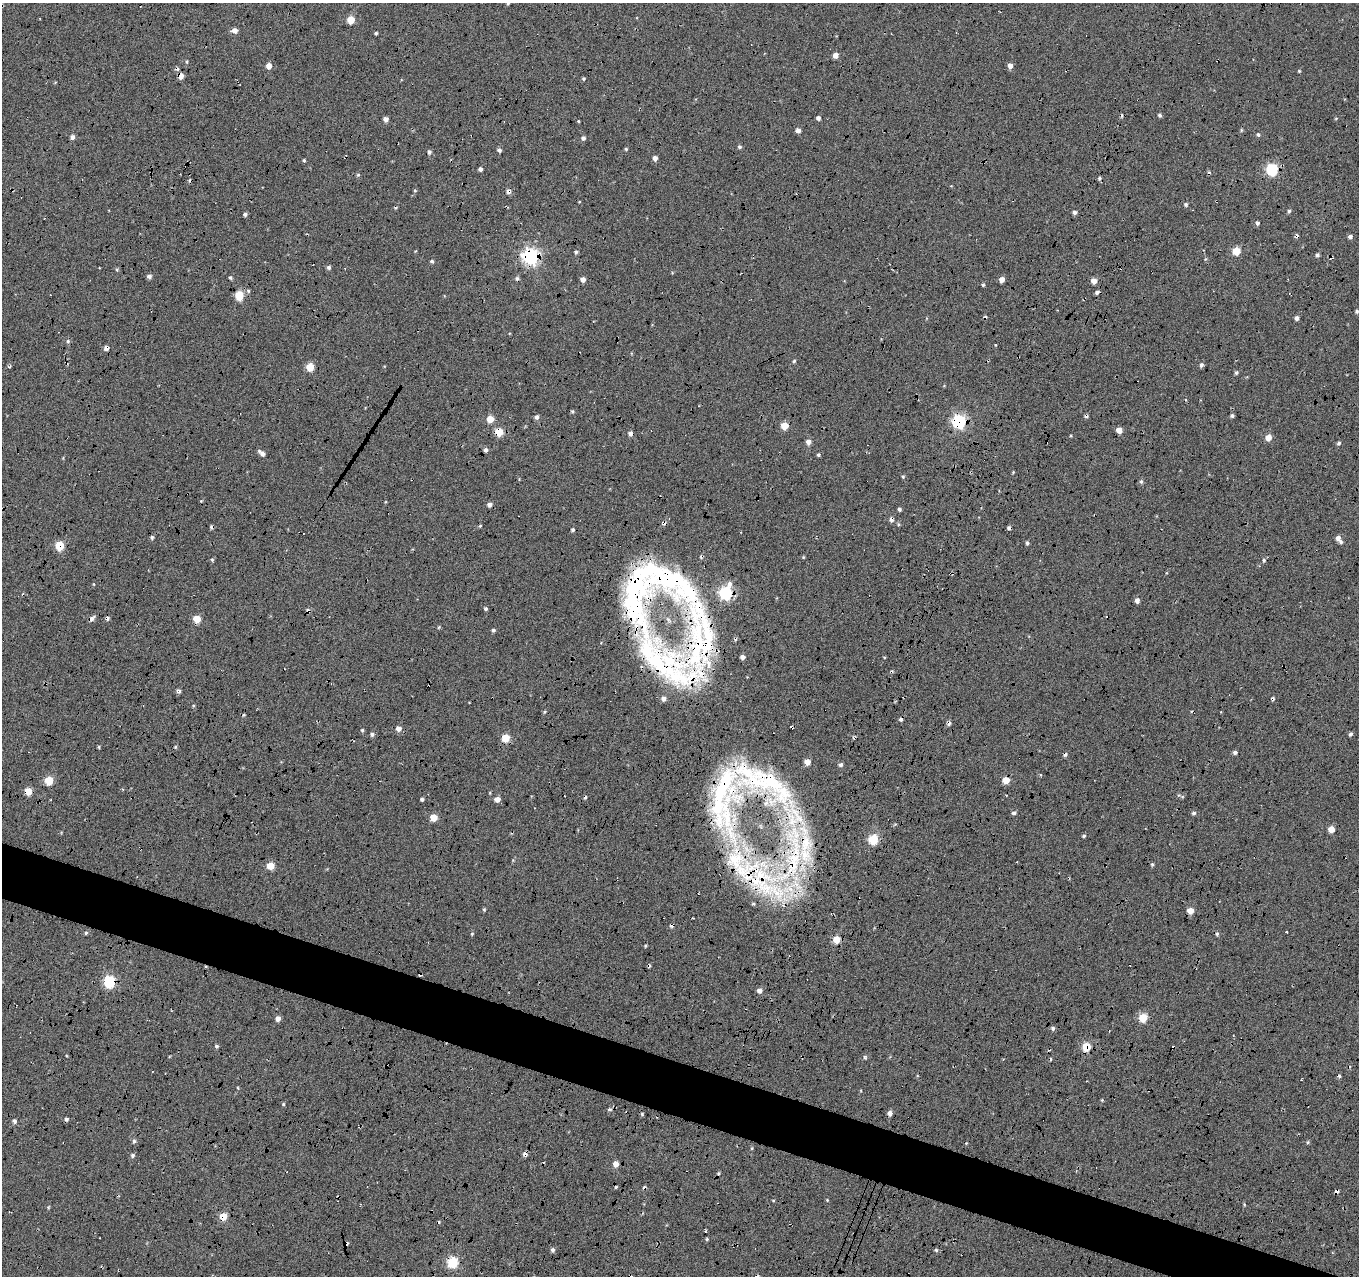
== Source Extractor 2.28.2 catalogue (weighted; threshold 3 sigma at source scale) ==
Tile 6 of 4 x 4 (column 2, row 2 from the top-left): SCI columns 1384-2740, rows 2839-4112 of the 5467 x 5614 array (HDU 1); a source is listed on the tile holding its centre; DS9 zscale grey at full resolution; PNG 1361 x 1278 px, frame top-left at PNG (2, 3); no overlay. Shown black and unused: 5% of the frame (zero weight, under 5 of 17 exposures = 2% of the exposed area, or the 3 px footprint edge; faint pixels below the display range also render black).
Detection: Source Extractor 2.28.2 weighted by HDU 2 'WHT'; one run over the whole footprint, this tile lists its part. Background -0.198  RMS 0.13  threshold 0.535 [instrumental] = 3 sigma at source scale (4.09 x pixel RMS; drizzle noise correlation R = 1.36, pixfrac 0.8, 0.0396/0.0396 arcsec/px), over >= 5 px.
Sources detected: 214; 33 cosmic-ray / hot-pixel residue — not listed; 11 inside a brighter listed object's ellipse — not listed separately; the other 170 listed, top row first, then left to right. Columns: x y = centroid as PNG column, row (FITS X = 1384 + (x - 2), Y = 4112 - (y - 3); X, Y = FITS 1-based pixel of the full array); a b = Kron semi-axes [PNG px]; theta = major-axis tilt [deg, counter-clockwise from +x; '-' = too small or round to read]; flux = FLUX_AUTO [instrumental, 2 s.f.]
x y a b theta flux
508 3 4 4 - 17
351 20 5 5 - 250
234 30 5 4 - 90
376 33 3 3 - 17
835 55 4 4 - 91
269 66 6 5 - 92
1010 66 6 6 - 51
1299 71 4 3 - 12
180 76 5 4 - 110
584 79 4 4 - 17
1160 115 4 4 - 25
818 118 4 4 - 45
1336 118 5 3 - 9.5
386 119 4 4 - 57
578 121 3 3 - 10
798 130 5 4 - 57
1241 130 5 4 - 15
1258 134 5 5 - 23
72 137 4 4 - 47
583 138 5 5 - 31
739 147 5 5 - 23
626 149 4 4 - 15
499 150 4 4 - 35
429 152 5 4 - 30
655 158 4 4 - 62
304 160 4 3 - 14
480 169 4 3 - 38
1272 170 6 5 - 1400
358 175 5 4 - 17
415 190 5 4 - 15
508 191 5 5 - 45
579 202 4 2 - 8.1
1186 204 4 4 - 23
1289 211 4 4 - 23
1075 212 4 4 - 37
245 214 4 4 - 33
1257 223 4 4 - 30
1350 236 6 5 - 29
415 251 4 3 - 8.9
1236 251 5 5 - 350
576 252 5 4 - 21
1317 255 4 4 - 31
531 256 7 6 - 4000
432 261 4 4 - 23
329 267 5 5 - 27
149 276 4 4 - 49
230 278 5 4 - 16
583 279 4 4 - 69
1002 279 4 4 - 92
1094 281 5 4 - 99
983 285 4 4 - 15
248 291 6 5 - 21
1097 292 4 3 - 38
239 295 5 5 - 500
1357 311 4 4 - 19
1297 318 4 4 - 45
68 341 6 5 - 23
106 348 6 5 - 44
794 361 4 4 - 17
1201 365 5 4 - 35
10 367 7 2 21 12
310 367 5 5 - 360
1236 372 4 4 - 23
572 411 5 4 - 15
1086 416 6 3 -8 15
1232 416 4 3 - 24
537 417 5 5 - 39
490 419 5 5 - 180
959 422 6 6 - 2200
784 426 5 5 - 250
1119 430 4 4 - 130
499 432 5 5 - 350
630 433 5 4 - 54
1268 437 5 5 - 130
808 442 6 5 - 57
1339 443 5 4 - 23
486 450 5 4 - 34
262 453 8 4 -38 51
818 455 4 4 - 21
1013 472 4 3 - 10
903 477 4 4 - 14
1141 481 6 5 - 22
489 504 5 4 - 55
899 509 4 4 - 25
891 519 5 5 - 43
480 526 5 4 - 13
1009 528 4 3 - 36
573 530 4 4 - 23
152 537 4 4 - 27
1338 538 6 5 - 59
1027 543 5 4 - 20
59 546 6 6 - 390
803 557 4 4 - 12
212 560 5 4 - 14
1264 560 5 5 - 23
951 573 5 3 - 13
93 584 4 3 - 8.9
634 591 81 32 -90 1800
1137 601 5 4 - 60
485 609 4 4 - 22
308 611 6 5 - 31
92 618 7 5 44 50
197 619 5 5 - 300
439 627 5 3 - 12
493 630 4 4 - 24
700 634 123 42 -86 2700
179 691 5 4 - 31
663 699 6 5 - 46
545 712 5 4 - 15
949 723 6 4 49 31
398 728 5 5 - 84
362 730 4 4 - 17
372 734 5 4 - 31
1350 734 4 4 - 27
505 738 5 5 - 320
99 747 5 3 - 13
1235 752 4 4 - 35
1065 754 5 4 - 34
841 765 5 5 - 34
49 780 5 5 - 400
1006 780 5 5 - 220
28 791 5 5 - 210
1179 795 5 4 - 16
723 798 101 41 88 2100
422 799 3 3 - 23
497 799 5 4 - 83
1014 813 5 4 - 29
1193 813 5 4 - 26
433 817 5 5 - 260
1331 829 5 4 - 150
1084 836 5 4 - 18
873 839 5 5 - 720
792 855 153 28 87 2000
1152 864 5 4 - 17
270 866 5 5 - 310
753 874 125 39 -41 2200
484 909 4 3 - 15
1190 911 5 5 - 150
1287 932 3 2 - 10
86 933 5 4 - 17
472 934 5 4 - 13
1217 934 5 4 - 22
109 982 6 5 - 1400
759 990 5 4 - 63
1143 1017 5 5 - 470
278 1019 5 5 - 61
1053 1028 5 5 - 29
216 1046 4 4 - 22
1086 1047 5 5 - 440
283 1104 5 4 - 14
609 1109 6 3 0 19
890 1113 5 5 - 55
642 1114 5 4 - 15
66 1119 4 4 - 32
14 1121 5 4 - 33
134 1141 5 4 - 25
1308 1142 5 4 - 15
752 1148 5 3 - 11
525 1154 5 5 - 42
132 1155 5 4 - 28
615 1164 5 5 - 92
1337 1191 4 3 - 43
773 1200 5 3 - 9.6
827 1200 4 3 - 10
223 1216 5 5 - 250
707 1239 4 4 - 14
346 1244 5 4 - 35
553 1250 5 4 - 31
936 1250 4 4 - 20
452 1262 5 5 - 1100
Overlapping masked pixels (flux is a lower limit): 27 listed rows (the first 20) at x y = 180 76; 508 191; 531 256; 106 348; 959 422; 499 432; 630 433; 891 519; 1009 528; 59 546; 951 573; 634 591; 308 611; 700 634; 1065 754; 28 791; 723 798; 792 855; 753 874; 109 982
Isophote crosses this tile's border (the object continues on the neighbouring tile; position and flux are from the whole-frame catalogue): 1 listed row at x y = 508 3